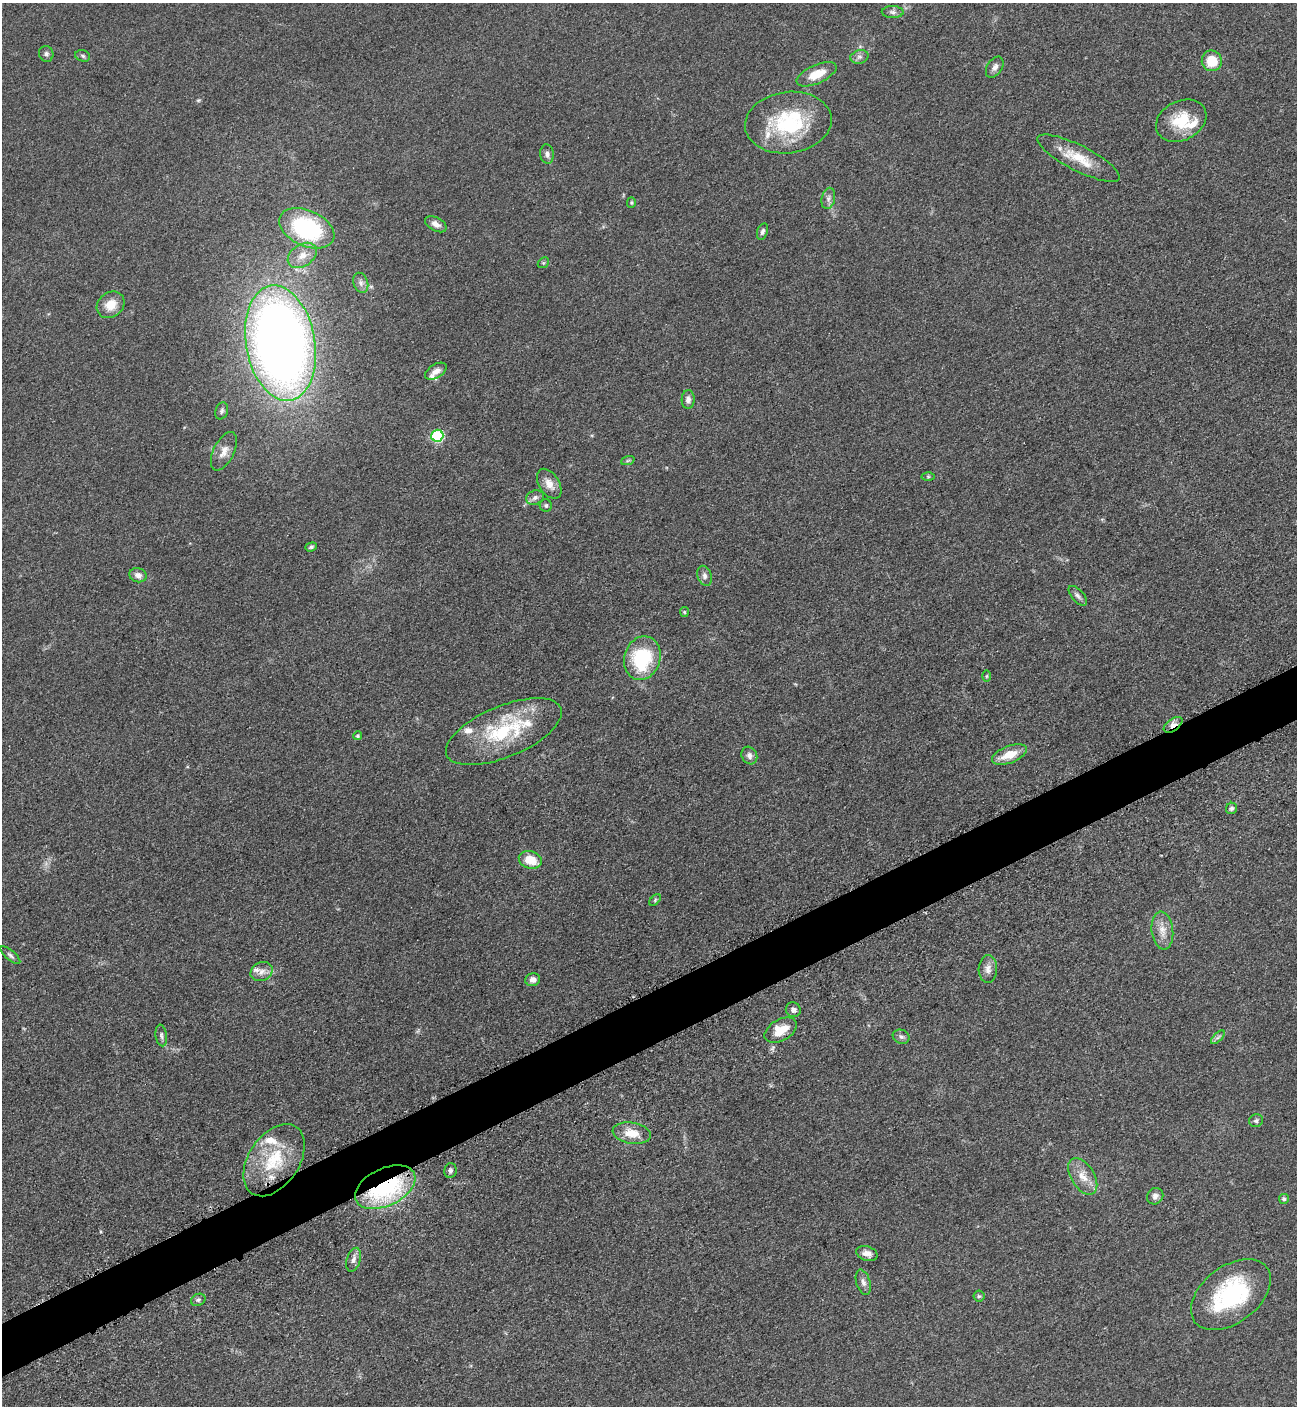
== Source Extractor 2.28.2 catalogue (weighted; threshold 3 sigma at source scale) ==
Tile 7 of 4 x 4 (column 3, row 2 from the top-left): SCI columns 2888-4182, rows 2876-4279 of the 5668 x 5702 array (HDU 1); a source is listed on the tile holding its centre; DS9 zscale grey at full resolution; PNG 1299 x 1408 px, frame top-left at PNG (2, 3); each listed source drawn as its Kron ellipse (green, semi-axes under 4 px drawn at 4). Shown black and unused: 4% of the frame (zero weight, under 3 of 5 exposures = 4% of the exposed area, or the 3 px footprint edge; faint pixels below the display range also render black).
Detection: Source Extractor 2.28.2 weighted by HDU 2 'WHT'; one run over the whole footprint, this tile lists its part. Background 0.0524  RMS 0.006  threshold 0.0272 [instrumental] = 3 sigma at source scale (4.5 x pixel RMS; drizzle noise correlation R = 1.50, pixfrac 1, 0.05/0.05 arcsec/px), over >= 5 px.
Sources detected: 79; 1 too faint to see at this stretch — neither listed nor drawn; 8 inside a brighter listed object's ellipse — not listed separately; the other 70 listed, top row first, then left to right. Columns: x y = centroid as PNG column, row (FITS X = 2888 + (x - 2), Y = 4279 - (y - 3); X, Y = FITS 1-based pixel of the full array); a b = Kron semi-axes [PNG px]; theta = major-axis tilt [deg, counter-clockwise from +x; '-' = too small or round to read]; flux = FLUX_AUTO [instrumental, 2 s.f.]
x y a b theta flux
893 12 11 6 -1 2.1
46 54 8 7 - 1.7
83 56 7 5 -18 1.3
859 57 9 6 14 2.1
1212 61 10 10 - 14
995 67 11 7 58 2.8
817 74 21 9 24 11
1181 121 26 19 27 21
788 123 43 30 7 50
547 154 10 7 -82 2.3
1078 158 46 12 -27 17
828 198 11 6 77 2.3
631 202 5 4 - 0.79
436 224 12 6 -29 3.2
307 228 29 18 -24 72
762 231 8 5 72 1.9
302 255 16 11 34 7.2
543 263 6 4 44 0.8
361 283 10 7 -71 2.5
111 305 15 12 38 9
280 343 58 34 -80 630
436 371 12 6 32 3.6
688 399 9 6 87 2.5
222 411 9 6 72 1.5
437 436 6 6 - 56
224 451 21 10 64 5.9
628 460 7 4 20 1
928 476 6 4 0 0.87
549 484 16 10 -57 5.8
535 497 9 7 23 2.5
546 505 6 6 - 1.4
311 547 6 4 18 1.1
138 575 9 7 -16 3.3
704 576 10 7 -73 2.4
1078 596 12 6 -48 2.1
684 612 5 4 - 0.66
642 658 22 18 73 41
987 676 6 4 89 0.71
1173 725 11 6 36 4.5
504 732 62 25 23 50
357 736 4 4 - 1.1
749 755 9 7 -61 2.6
1009 755 18 8 21 11
1231 808 6 5 - 1.7
530 860 11 8 -16 11
655 900 7 4 47 0.91
1162 931 19 10 -83 7.2
10 955 12 5 -41 1.7
988 969 14 9 86 3.9
261 972 11 9 26 4.1
533 980 7 6 - 3
793 1010 7 7 - 2.2
781 1030 17 10 31 12
161 1036 11 5 -82 1.9
901 1037 8 7 - 1.9
1218 1037 9 4 45 1.5
1256 1121 7 6 - 1.4
632 1133 19 10 -10 10
274 1160 40 25 56 32
450 1170 7 6 - 1.7
1083 1176 20 11 -58 8.5
385 1187 32 18 25 80
1155 1196 9 7 48 2.3
1284 1199 5 5 - 1.4
867 1253 11 7 -16 3.7
354 1260 12 6 72 2.8
863 1282 13 7 -73 2.7
1231 1295 45 28 38 66
979 1296 6 5 - 1.1
198 1300 7 6 - 1.3
Overlapping masked pixels (flux is a lower limit): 2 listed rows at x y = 1173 725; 385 1187